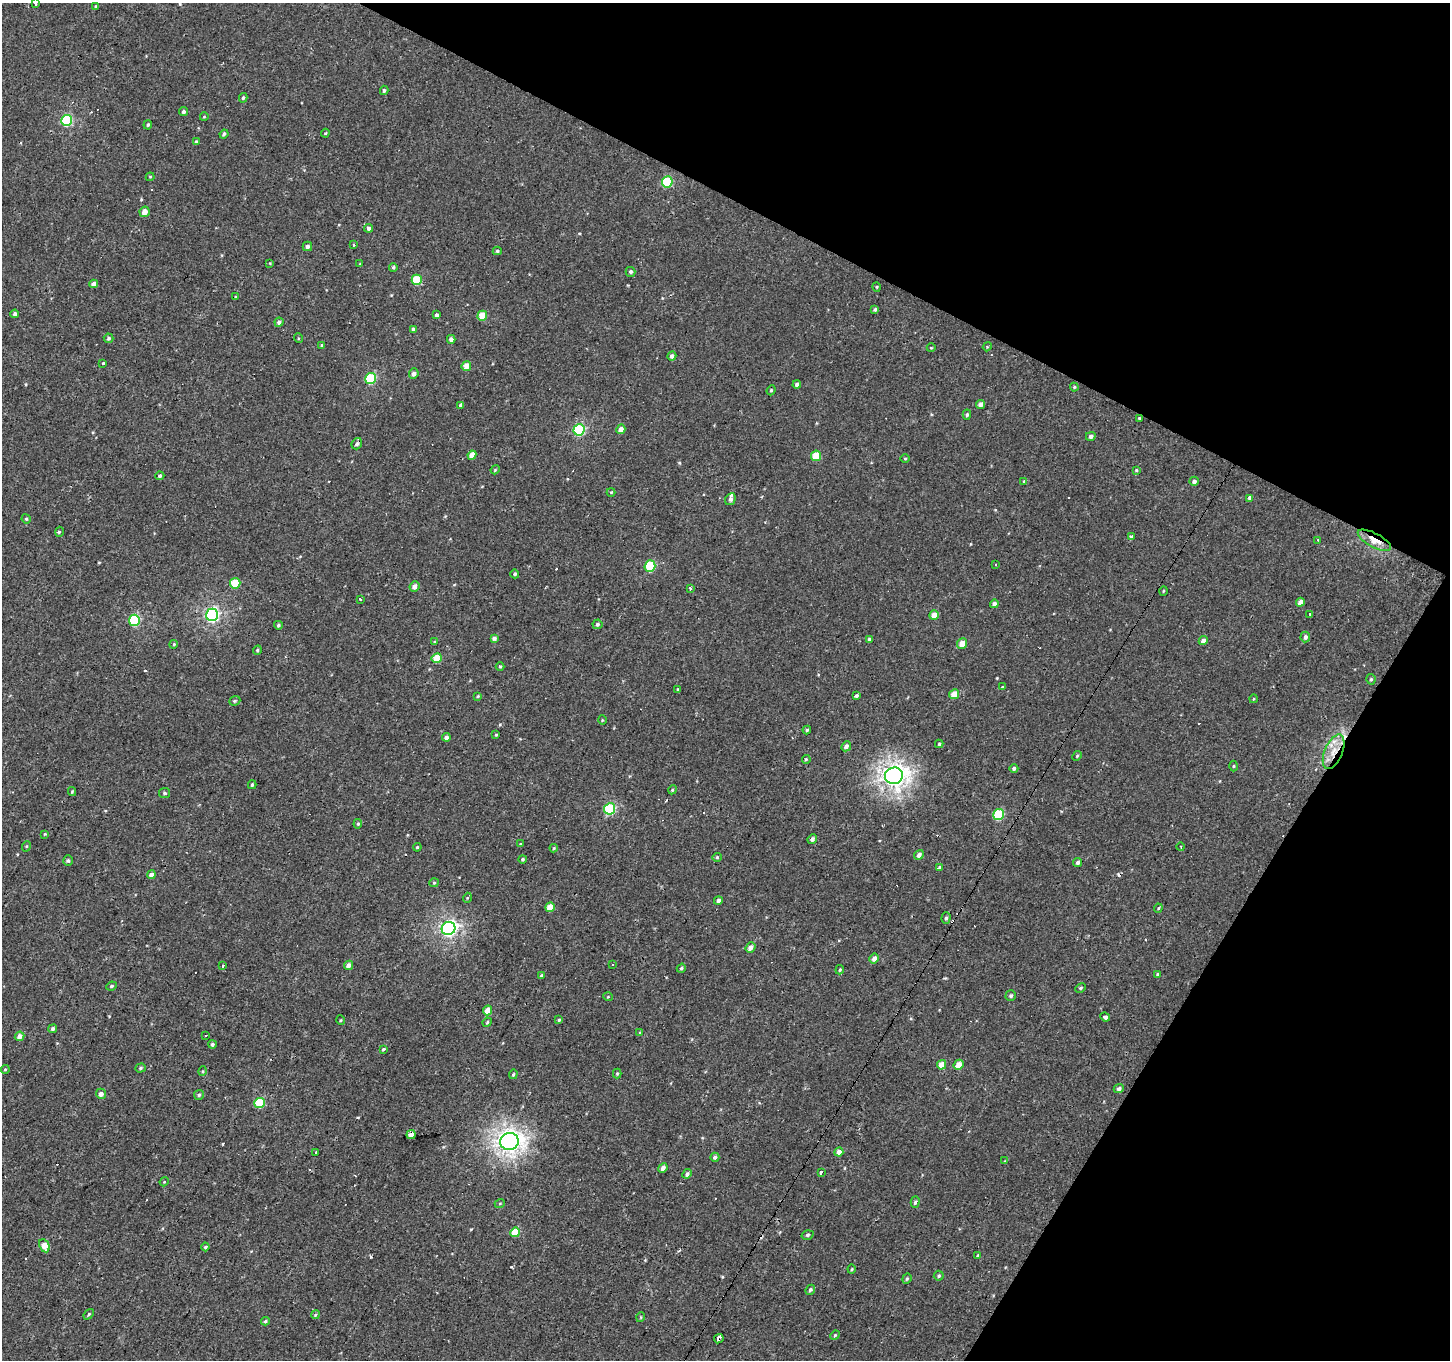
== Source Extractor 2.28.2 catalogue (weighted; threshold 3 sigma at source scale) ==
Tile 8 of 4 x 4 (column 4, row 2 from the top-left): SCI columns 4345-5792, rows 2975-4332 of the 5792 x 5881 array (HDU 1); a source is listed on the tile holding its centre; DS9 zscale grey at full resolution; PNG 1452 x 1362 px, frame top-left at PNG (2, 3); each listed source drawn as its Kron ellipse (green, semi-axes under 4 px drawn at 4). Shown black and unused: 26% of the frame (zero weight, under 2 of 3 exposures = <1% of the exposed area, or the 3 px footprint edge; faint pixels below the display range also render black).
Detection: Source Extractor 2.28.2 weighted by HDU 2 'WHT'; one run over the whole footprint, this tile lists its part. Background -5.20e-04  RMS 0.004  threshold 0.0181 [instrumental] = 3 sigma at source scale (4.5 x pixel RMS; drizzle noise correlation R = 1.50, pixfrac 1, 0.0396/0.0396 arcsec/px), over >= 5 px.
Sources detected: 232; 1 inside a brighter object's white glare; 24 cosmic-ray / hot-pixel residue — neither listed nor drawn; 1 inside a brighter listed object's ellipse — not listed separately; the other 206 listed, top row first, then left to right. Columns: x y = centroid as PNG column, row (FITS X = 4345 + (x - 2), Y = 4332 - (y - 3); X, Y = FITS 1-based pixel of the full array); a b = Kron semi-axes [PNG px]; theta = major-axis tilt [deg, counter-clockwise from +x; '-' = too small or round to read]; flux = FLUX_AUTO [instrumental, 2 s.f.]
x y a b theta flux
36 3 4 3 - 2.8
96 7 3 3 - 0.66
384 90 5 4 - 0.71
243 98 5 4 - 0.66
183 112 4 4 - 0.94
204 117 4 3 - 0.29
66 120 5 5 - 36
148 125 5 4 - 0.54
325 133 4 4 - 0.4
224 134 4 3 - 1
196 142 3 3 - 0.58
150 177 4 4 - 0.4
667 182 6 5 - 25
145 212 5 5 - 3
368 228 4 4 - 0.89
353 245 3 3 - 0.42
307 246 5 4 - 1.1
497 251 4 4 - 0.66
270 263 3 3 - 0.29
360 264 4 3 - 0.36
393 268 4 3 - 0.71
631 272 5 5 - 0.8
417 280 5 5 - 12
94 284 4 4 - 1.9
877 287 5 3 - 0.33
235 297 4 2 - 0.34
875 309 4 3 - 0.69
15 314 4 4 - 1.3
437 315 4 3 - 1.3
482 316 5 4 - 7
279 322 4 4 - 1.1
413 329 4 4 - 0.88
108 338 5 4 - 0.8
298 338 5 3 - 0.34
451 339 4 4 - 1.4
322 345 4 4 - 0.81
987 347 4 3 - 0.38
931 348 4 3 - 0.29
672 356 4 4 - 1.1
103 364 3 3 - 2.2
466 366 5 4 - 3.7
414 374 5 5 - 1.6
371 378 6 5 - 27
797 385 4 4 - 1.1
1074 387 4 3 - 0.49
771 390 5 4 - 0.53
981 404 5 4 - 1.9
461 405 4 3 - 5.8
967 415 5 4 - 0.66
1139 418 3 2 - 0.35
621 429 5 4 - 2.2
579 430 6 5 - 37
1091 436 5 4 - 1.2
357 444 6 5 - 0.88
472 455 5 4 - 3.5
816 456 5 5 - 9.6
905 459 4 3 - 0.38
495 470 4 3 - 0.35
1136 470 4 4 - 0.4
160 476 4 4 - 0.57
1024 481 4 3 - 0.4
1194 481 5 4 - 1.3
611 492 4 4 - 0.36
1250 498 4 3 - 1.3
730 499 6 5 - 1
26 519 5 4 - 0.52
59 532 5 3 - 0.48
1131 537 3 3 - 2.6
1318 540 3 2 - 0.46
1374 540 18 7 -28 6.4
995 564 3 2 - 0.48
650 566 6 5 - 21
515 574 4 4 - 0.71
235 583 5 5 - 11
414 586 5 5 - 2
691 588 3 3 - 4
1163 591 5 3 - 0.38
360 599 4 4 - 0.5
1300 602 4 4 - 2
994 604 4 4 - 1.3
1310 614 4 3 - 0.49
212 615 6 6 - 74
934 615 5 4 - 3.4
134 620 5 5 - 31
597 624 5 5 - 0.76
278 625 4 4 - 0.69
1305 637 5 5 - 1.3
494 638 4 3 - 0.96
869 639 4 4 - 0.63
1203 641 5 4 - 2
435 642 4 3 - 0.43
174 644 4 3 - 0.38
962 644 5 5 - 4.6
257 650 4 4 - 0.51
437 658 5 5 - 8.1
500 667 4 4 - 0.46
1371 679 5 4 - 0.59
1002 687 3 3 - 1.5
678 689 4 3 - 0.34
954 694 5 4 - 4
477 696 4 3 - 0.47
856 696 4 3 - 0.77
1253 699 4 3 - 0.34
235 701 6 4 21 0.58
602 720 5 3 - 0.33
807 730 4 4 - 0.55
496 735 3 2 - 0.37
446 737 4 4 - 1.4
939 744 4 4 - 0.5
846 746 5 4 - 1.4
1334 752 18 9 67 6.2
1077 756 5 4 - 0.52
806 759 4 3 - 0.44
1233 766 5 3 - 0.39
1014 768 4 4 - 0.95
894 776 9 8 - 250
252 785 4 3 - 0.56
672 790 4 3 - 0.44
72 792 4 4 - 0.43
165 793 5 5 - 0.72
610 809 6 5 - 27
998 815 6 5 - 23
358 824 5 4 - 0.49
45 834 4 4 - 0.36
812 839 5 4 - 1.3
520 844 4 3 - 0.33
27 846 5 3 - 0.38
417 847 4 3 - 0.43
1181 847 4 2 - 0.47
554 848 4 4 - 0.37
919 855 5 4 - 1.4
717 857 4 4 - 0.47
522 859 4 4 - 0.53
68 860 5 4 - 0.73
1078 862 5 4 - 0.88
939 867 3 3 - 3.3
151 875 4 4 - 1.7
434 883 5 4 - 0.44
467 898 5 3 - 0.35
718 900 4 4 - 1.2
550 907 4 4 - 5.6
1158 908 4 4 - 0.43
946 918 5 4 - 0.78
448 928 7 6 - 100
750 947 5 4 - 2.2
874 958 5 4 - 2
348 965 5 4 - 1.9
612 965 3 3 - 1.2
223 966 3 3 - 1.6
681 968 5 3 - 0.6
840 970 5 3 - 0.47
1157 974 4 3 - 0.48
542 975 4 3 - 0.6
111 986 5 3 - 0.52
1081 988 5 4 - 0.58
1011 996 5 5 - 0.87
608 997 5 3 - 0.33
488 1010 5 4 - 4.2
1105 1017 5 4 - 2.1
340 1020 5 3 - 0.39
559 1020 4 4 - 0.56
487 1022 5 4 - 0.42
53 1029 4 4 - 0.95
640 1033 4 3 - 0.4
20 1036 5 4 - 2.3
206 1036 2 2 - 0.44
212 1044 4 4 - 0.79
383 1049 4 3 - 0.47
942 1065 5 4 - 5.3
958 1065 5 4 - 3.9
140 1068 5 4 - 0.76
5 1069 4 4 - 0.4
203 1071 5 3 - 0.41
617 1073 5 4 - 0.45
513 1074 5 4 - 0.49
1119 1089 5 4 - 1.2
101 1094 5 5 - 1.8
199 1095 5 5 - 0.74
260 1103 5 5 - 18
411 1135 5 4 - 4.3
509 1142 9 8 - 200
316 1152 3 3 - 0.95
839 1152 4 4 - 2.8
715 1157 4 4 - 0.98
1005 1161 4 4 - 0.33
663 1168 5 4 - 1.7
821 1172 3 3 - 2.5
687 1174 5 4 - 1.1
164 1182 4 3 - 0.34
915 1202 6 4 73 0.73
500 1203 5 3 - 0.33
515 1232 5 4 - 9.7
807 1235 6 4 17 0.69
44 1246 7 5 -62 5.5
205 1247 4 4 - 0.53
978 1255 4 3 - 0.38
852 1269 4 4 - 0.46
939 1276 5 5 - 0.59
907 1279 5 4 - 0.51
810 1290 5 4 - 0.75
89 1314 6 4 50 0.55
315 1315 4 3 - 0.48
641 1317 5 3 - 0.33
265 1321 4 3 - 0.66
835 1335 5 4 - 0.47
719 1339 5 3 - 57
Overlapping masked pixels (flux is a lower limit): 5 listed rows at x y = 371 378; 1374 540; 1334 752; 411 1135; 719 1339
Isophote crosses this tile's border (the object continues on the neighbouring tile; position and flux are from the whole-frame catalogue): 1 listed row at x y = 36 3